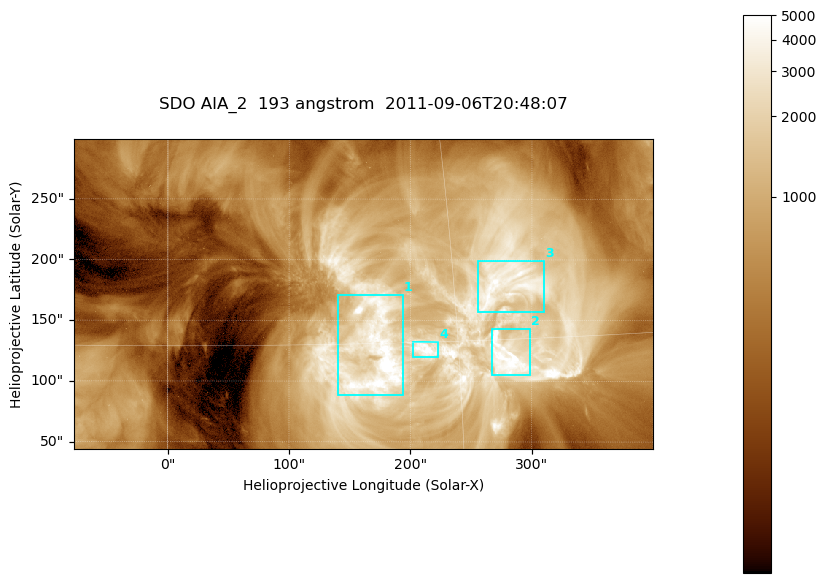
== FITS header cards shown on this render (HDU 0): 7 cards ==
TELESCOP= 'SDO     '           /
INSTRUME= 'AIA_2   '           /
WAVELNTH=                  193 /
WAVEUNIT= 'angstrom'           /
DATE-OBS= '2011-09-06T20:48:07.84' /
CTYPE1  = 'HPLN-TAN'           /
CTYPE2  = 'HPLT-TAN'           /

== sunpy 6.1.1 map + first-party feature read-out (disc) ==
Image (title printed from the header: SDO AIA_2  193 angstrom  2011-09-06T20:48:07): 794 x 424 px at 0.601 arcsec/px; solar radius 952 arcsec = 1585 px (partial field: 4.3% of the solar disc is inside the frame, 100% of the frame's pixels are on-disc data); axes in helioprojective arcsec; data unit not stated in the header (colour bar unlabelled)
Pointing: header CRPIX1/2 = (2043.76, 2047.55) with CRVAL1/2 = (0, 0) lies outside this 794 x 424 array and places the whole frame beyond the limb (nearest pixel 1.29 R_sun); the SolarSoft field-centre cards XCEN/YCEN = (161.1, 171.8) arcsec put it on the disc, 1716 arcsec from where CRPIX/CRVAL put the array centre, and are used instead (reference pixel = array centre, CRVAL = XCEN/YCEN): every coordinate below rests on XCEN/YCEN
Orientation: roll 0.0564 deg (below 1 deg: not rotated)
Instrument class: DISC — disc imager (sunpy class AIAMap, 193 A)
Bright regions (active regions / flare kernels): reference = the on-disc median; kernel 7 px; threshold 5 sigma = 2670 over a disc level ~606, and >= 1.15x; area >= 336 px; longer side >= 5 px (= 3 arcsec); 4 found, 4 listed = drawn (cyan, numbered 1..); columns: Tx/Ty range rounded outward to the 2 arcsec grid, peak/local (2 s.f.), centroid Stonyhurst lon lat
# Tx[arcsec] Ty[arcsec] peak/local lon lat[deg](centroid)
1 140..194 88..172 11 +11 +14
2 266..300 104..144 9.7 +17 +14
3 256..310 156..200 8 +18 +18
4 202..224 120..132 9.1 +13 +15